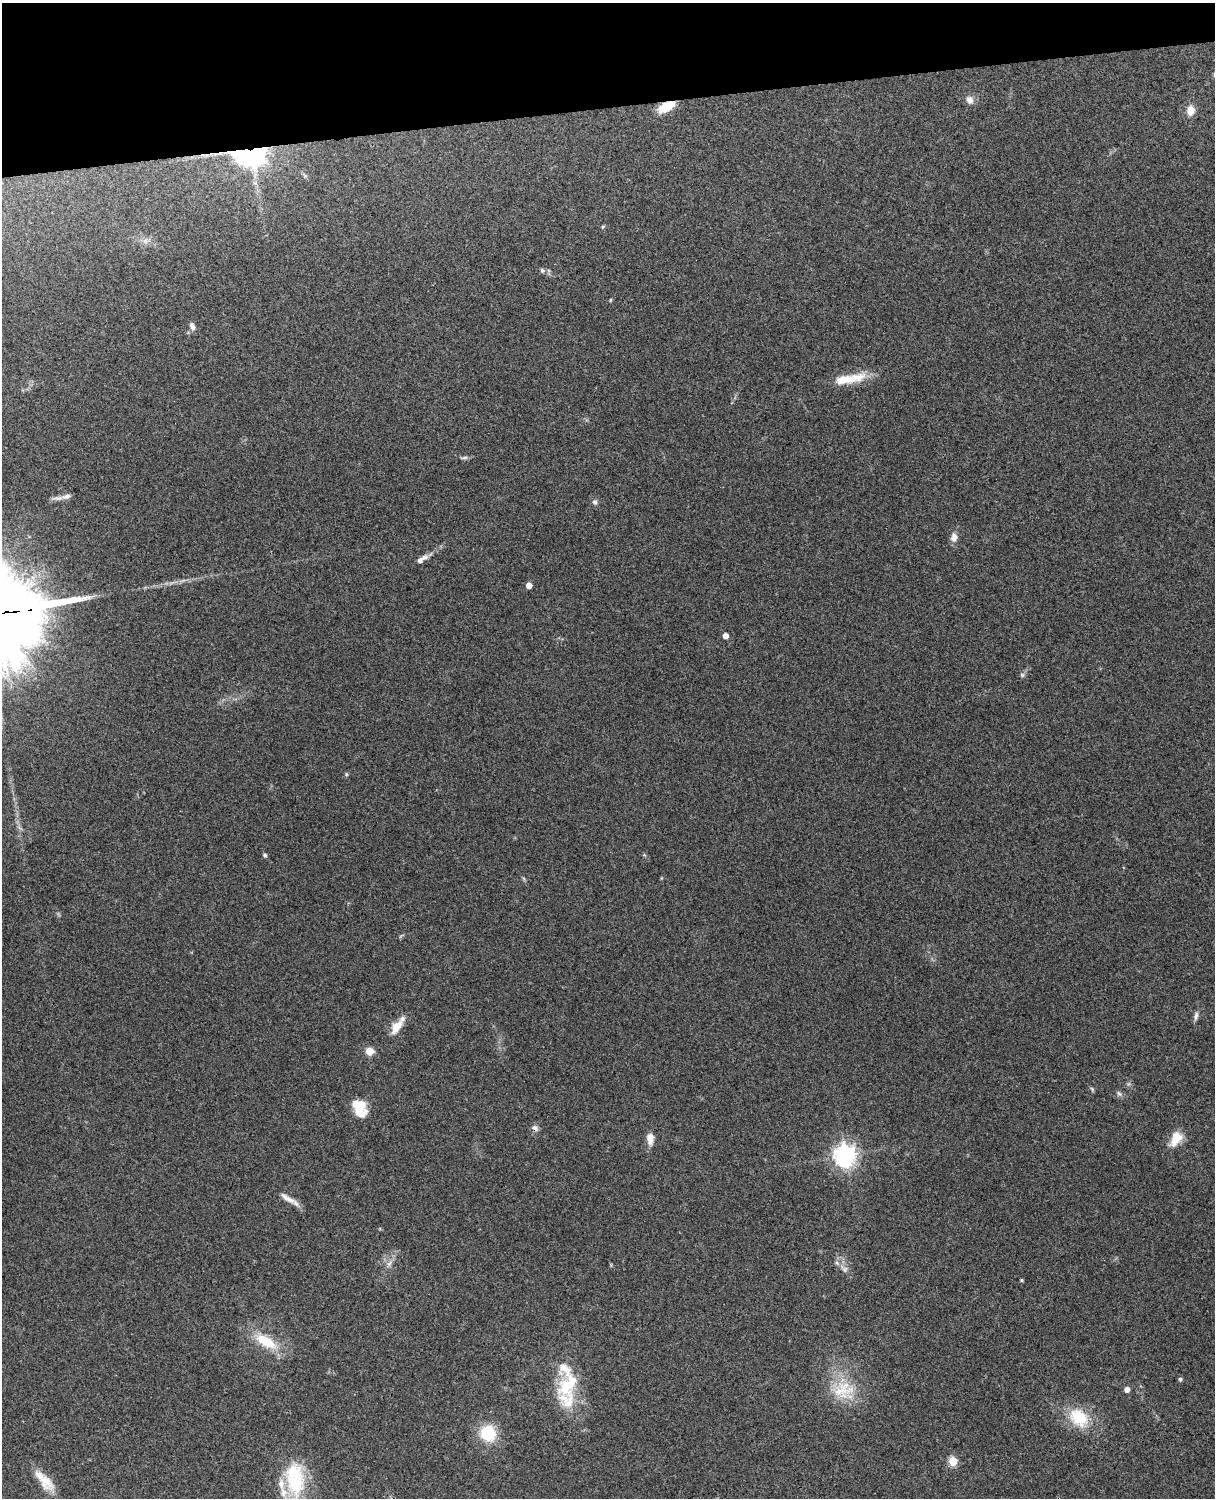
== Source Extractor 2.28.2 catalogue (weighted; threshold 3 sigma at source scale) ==
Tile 3 of 4 x 3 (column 3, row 1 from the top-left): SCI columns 2544-3756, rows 3156-4651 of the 5089 x 4927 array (HDU 1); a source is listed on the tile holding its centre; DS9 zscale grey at full resolution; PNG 1217 x 1500 px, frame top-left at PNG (2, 3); no overlay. Shown black and unused: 7% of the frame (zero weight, under 3 of 4 exposures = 6% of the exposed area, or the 3 px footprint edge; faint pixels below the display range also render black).
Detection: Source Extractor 2.28.2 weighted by HDU 2 'WHT'; one run over the whole footprint, this tile lists its part. Background 0.271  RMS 0.0089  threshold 0.0401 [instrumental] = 3 sigma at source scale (4.5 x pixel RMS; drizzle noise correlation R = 1.50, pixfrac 1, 0.05/0.05 arcsec/px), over >= 5 px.
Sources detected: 52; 7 inside a brighter listed object's ellipse — not listed separately; the other 45 listed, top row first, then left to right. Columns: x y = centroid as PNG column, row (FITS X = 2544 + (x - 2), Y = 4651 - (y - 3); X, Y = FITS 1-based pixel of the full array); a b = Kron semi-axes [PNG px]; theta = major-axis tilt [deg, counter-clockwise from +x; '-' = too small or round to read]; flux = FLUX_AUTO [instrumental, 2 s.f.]
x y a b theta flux
969 100 12 10 -62 5.6
666 107 20 9 26 18
1190 110 12 9 88 8.8
250 154 24 16 0 210
603 227 6 4 60 1.1
145 241 8 6 -46 3.3
542 270 6 6 - 2
610 300 5 3 - 0.8
192 326 11 6 -70 4.1
849 379 44 11 10 25
464 458 11 4 7 2.2
66 496 15 7 14 4.8
595 502 8 6 -72 2.6
954 537 12 8 85 5.8
424 557 13 8 25 4.5
529 585 5 4 - 9.3
23 610 13 4 7 490
725 636 4 4 - 7.3
1022 675 6 5 - 1.9
346 774 6 3 -72 1
265 855 6 5 - 1.5
1196 1016 13 6 81 3.3
396 1027 21 10 53 12
370 1051 8 8 - 9.2
1092 1089 7 4 -46 1.3
1119 1094 9 7 -39 2.6
357 1105 23 13 -42 18
535 1128 10 7 -35 3.4
650 1139 13 7 -85 8.8
1176 1139 20 12 58 14
845 1155 8 7 - 610
288 1198 25 7 -31 8
389 1264 12 5 53 4
844 1269 14 8 -44 5.6
1022 1280 4 3 - 1.1
266 1341 29 11 -31 30
1180 1379 5 4 - 1.6
568 1384 38 23 52 40
1127 1389 5 4 - 5.3
843 1390 35 28 -10 39
1079 1417 25 19 -40 33
488 1433 21 19 -62 30
953 1461 5 5 - 38
45 1480 28 14 -55 18
295 1480 50 25 -85 66
Overlapping masked pixels (flux is a lower limit): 4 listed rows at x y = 666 107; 250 154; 23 610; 535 1128
Isophote crosses this tile's border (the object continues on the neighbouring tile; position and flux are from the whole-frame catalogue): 1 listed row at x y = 295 1480